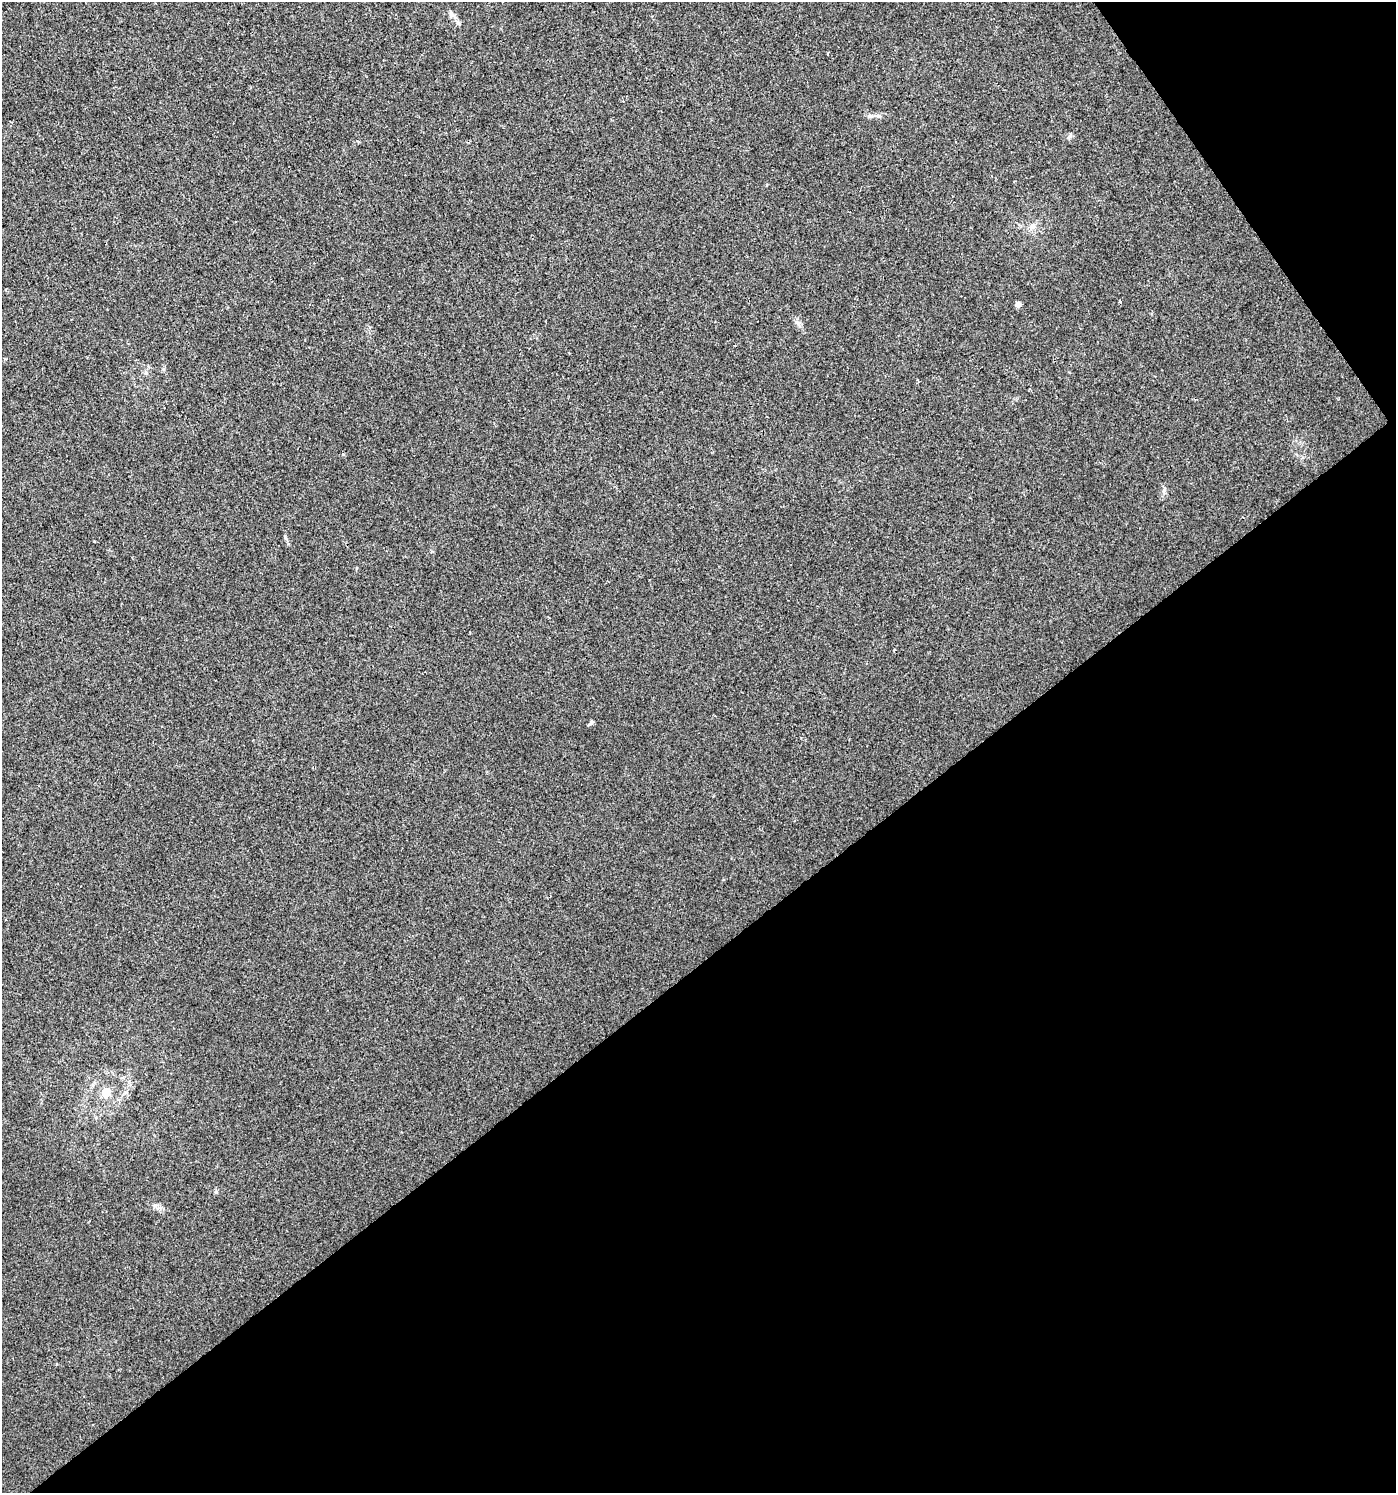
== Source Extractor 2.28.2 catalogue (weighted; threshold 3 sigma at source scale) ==
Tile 12 of 4 x 4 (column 4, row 3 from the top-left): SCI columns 4396-5789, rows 1498-2988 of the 5921 x 5985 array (HDU 1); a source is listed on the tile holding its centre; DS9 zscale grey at full resolution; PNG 1398 x 1495 px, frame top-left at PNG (2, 2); no overlay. Shown black and unused: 39% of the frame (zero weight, under 2 of 3 exposures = <1% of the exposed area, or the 3 px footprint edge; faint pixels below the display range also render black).
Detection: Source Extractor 2.28.2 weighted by HDU 2 'WHT'; one run over the whole footprint, this tile lists its part. Background 0.00424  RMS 0.0034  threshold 0.0154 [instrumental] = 3 sigma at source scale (4.5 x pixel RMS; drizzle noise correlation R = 1.50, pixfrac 1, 0.0396/0.0396 arcsec/px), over >= 5 px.
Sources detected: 15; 1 cosmic-ray / hot-pixel residue — not listed; the other 14 listed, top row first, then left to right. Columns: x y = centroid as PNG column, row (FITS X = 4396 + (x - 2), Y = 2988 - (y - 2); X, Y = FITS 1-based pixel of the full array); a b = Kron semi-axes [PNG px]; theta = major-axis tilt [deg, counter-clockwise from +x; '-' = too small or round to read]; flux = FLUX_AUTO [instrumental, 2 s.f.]
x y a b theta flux
451 14 9 4 -68 0.93
870 116 7 4 18 0.68
1070 136 6 5 - 0.67
1032 227 10 7 39 1.5
314 263 3 2 - 0.29
1120 301 3 3 - 0.53
1018 304 7 5 8 1.1
797 322 7 4 -20 0.73
343 454 5 3 - 0.43
285 537 8 3 -71 0.57
591 722 7 5 50 0.65
106 1093 14 10 70 4.4
216 1192 5 5 - 0.59
155 1206 8 4 19 0.74
Unlisted compact peaks at least as high as the median listed source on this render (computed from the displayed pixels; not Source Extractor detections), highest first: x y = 1164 490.